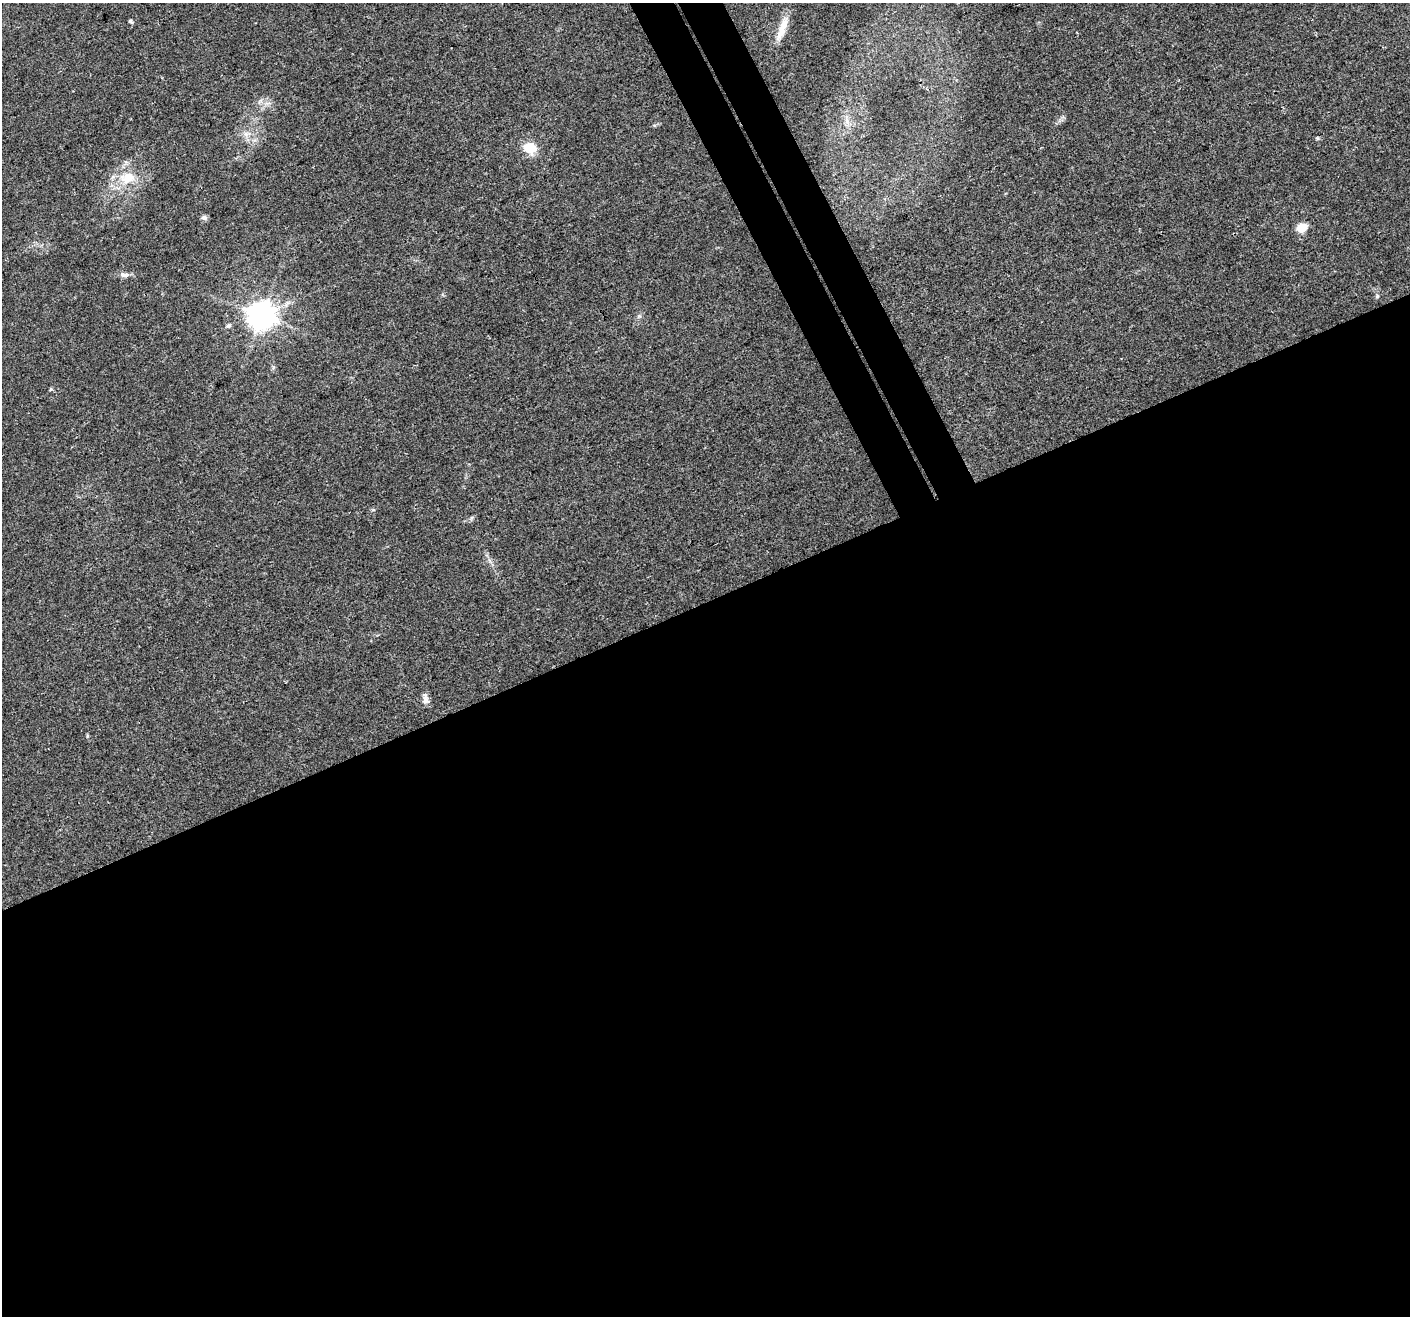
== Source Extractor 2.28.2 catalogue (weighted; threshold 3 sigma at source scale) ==
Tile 15 of 4 x 4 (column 3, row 4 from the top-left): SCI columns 2883-4290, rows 220-1533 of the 5761 x 5639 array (HDU 1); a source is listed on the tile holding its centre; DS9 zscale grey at full resolution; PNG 1412 x 1318 px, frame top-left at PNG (2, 3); no overlay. Shown black and unused: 57% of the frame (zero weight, under 3 of 4 exposures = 7% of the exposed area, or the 3 px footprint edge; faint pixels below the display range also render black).
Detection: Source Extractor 2.28.2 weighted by HDU 2 'WHT'; one run over the whole footprint, this tile lists its part. Background 0.0499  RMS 0.0041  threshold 0.0185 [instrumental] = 3 sigma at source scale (4.5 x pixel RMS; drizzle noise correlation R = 1.50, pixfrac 1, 0.0396/0.0396 arcsec/px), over >= 5 px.
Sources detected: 12; all 12 listed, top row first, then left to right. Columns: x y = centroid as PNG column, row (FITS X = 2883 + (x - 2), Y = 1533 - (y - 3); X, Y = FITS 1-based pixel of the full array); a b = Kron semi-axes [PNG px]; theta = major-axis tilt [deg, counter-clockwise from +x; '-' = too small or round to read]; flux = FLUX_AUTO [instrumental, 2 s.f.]
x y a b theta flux
130 21 6 4 -27 0.62
782 30 35 9 69 6.4
246 134 7 6 - 1.4
530 148 17 14 -16 7.2
128 178 16 12 27 8.6
204 217 8 6 0 1.2
1302 228 12 10 27 4.7
124 275 14 6 0 1.8
1377 296 5 5 - 0.67
261 315 9 8 - 530
228 326 7 5 27 0.98
425 699 14 7 -78 2
Unlisted compact peaks at least as high as the median listed source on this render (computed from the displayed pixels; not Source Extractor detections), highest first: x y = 51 389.